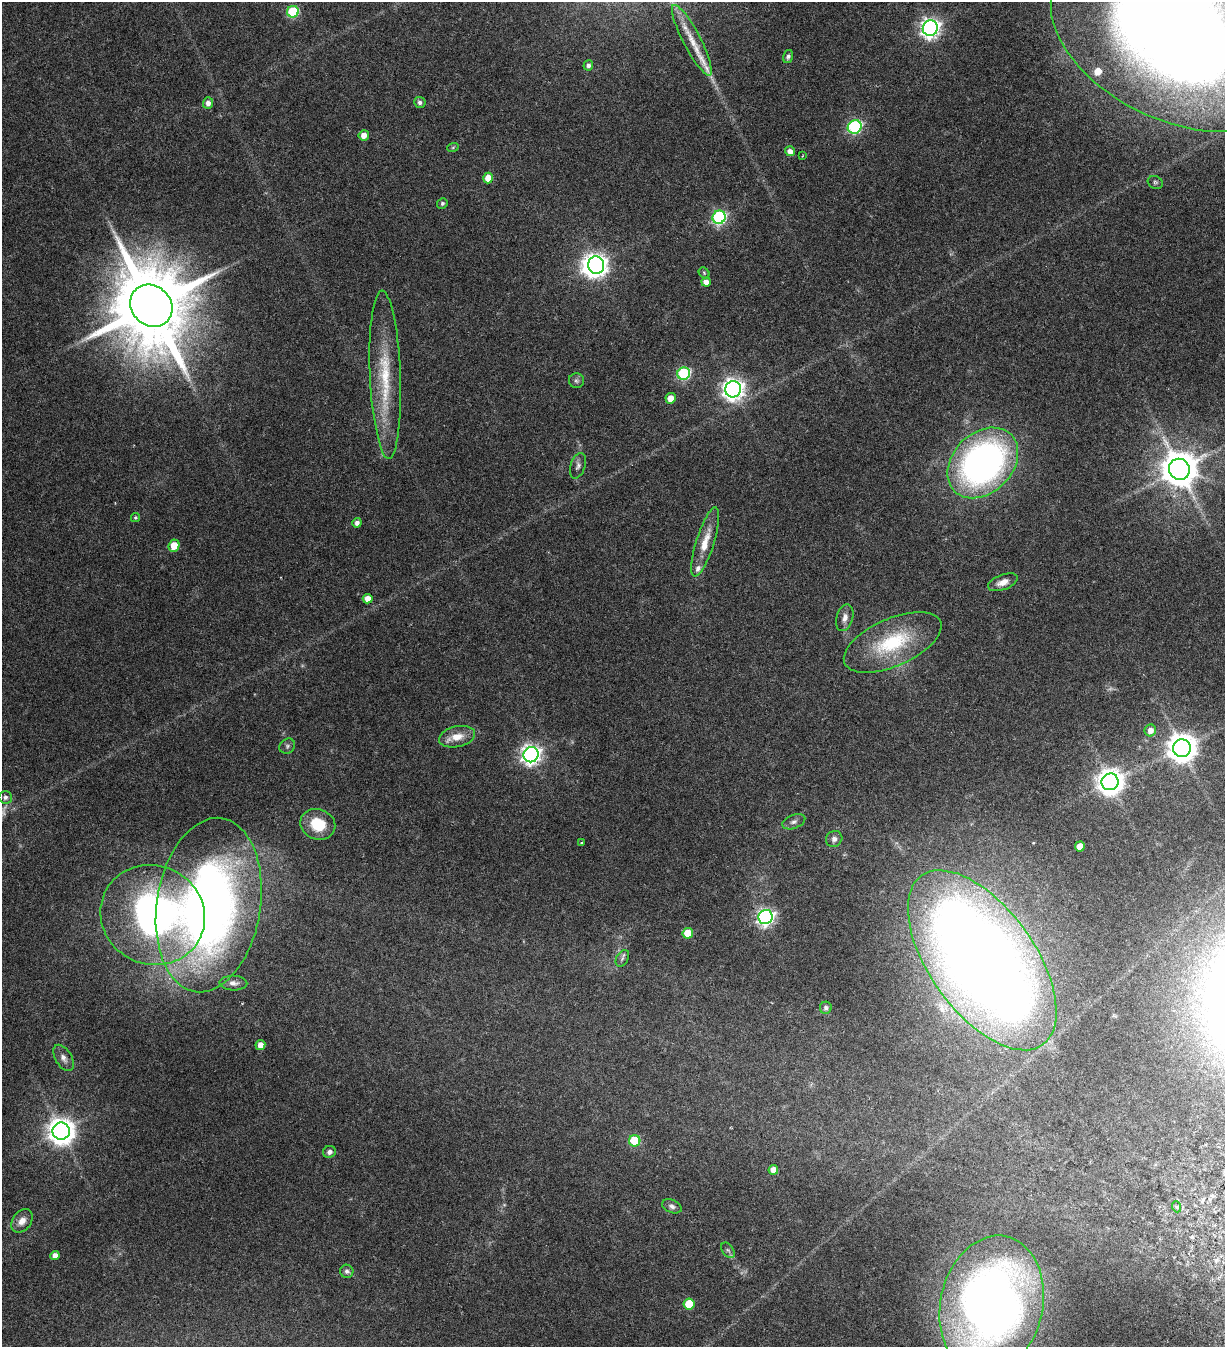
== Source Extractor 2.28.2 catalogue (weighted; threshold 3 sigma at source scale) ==
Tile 6 of 4 x 4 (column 2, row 2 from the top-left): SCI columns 1615-2837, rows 2797-4141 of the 5817 x 5693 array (HDU 1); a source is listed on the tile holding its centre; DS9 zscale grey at full resolution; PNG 1227 x 1349 px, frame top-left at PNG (2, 2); each listed source drawn as its Kron ellipse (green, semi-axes under 4 px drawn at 4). Nothing masked; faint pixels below the display range render black.
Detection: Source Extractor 2.28.2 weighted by HDU 2 'WHT'; one run over the whole footprint, this tile lists its part. Background 0.0537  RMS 0.004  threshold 0.0162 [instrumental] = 3 sigma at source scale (4.09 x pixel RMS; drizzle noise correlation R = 1.36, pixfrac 0.8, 0.0396/0.0396 arcsec/px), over >= 5 px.
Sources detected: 77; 1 too faint to see at this stretch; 2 inside a brighter object's white glare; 1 long thin detection or spike segment (spike, bleed or trail) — neither listed nor drawn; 2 inside a brighter listed object's ellipse — not listed separately; the other 71 listed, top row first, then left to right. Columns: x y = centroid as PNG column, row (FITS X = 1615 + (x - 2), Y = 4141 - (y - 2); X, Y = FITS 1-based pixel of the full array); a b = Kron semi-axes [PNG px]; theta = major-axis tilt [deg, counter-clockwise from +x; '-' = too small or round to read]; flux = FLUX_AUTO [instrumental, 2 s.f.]
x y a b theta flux
293 12 6 5 - 26
930 28 8 7 - 170
1180 38 136 84 -24 540
692 40 40 8 -62 7.5
788 56 7 5 74 0.79
588 65 5 5 - 1.1
420 102 6 5 - 1.1
208 103 5 5 - 1.6
855 127 7 6 - 48
364 135 5 5 - 2.7
453 147 6 3 19 0.43
790 151 5 5 - 2
802 156 4 2 - 0.21
488 178 5 5 - 4.4
1155 182 8 6 -24 0.77
442 203 5 5 - 0.8
719 217 7 6 - 65
596 265 9 8 - 230
704 273 6 5 - 0.46
706 282 5 4 - 2.3
151 306 22 19 -44 4900
684 374 6 6 - 42
385 375 84 15 -88 21
576 381 7 7 - 0.92
733 389 8 8 - 230
671 398 5 5 - 3.7
983 463 40 30 45 150
578 466 13 7 72 1.4
1179 469 11 10 - 950
135 518 4 4 - 0.49
357 523 5 4 - 1.4
705 542 36 9 73 6.8
174 546 6 5 - 6
1003 582 15 7 20 2.7
368 599 5 4 - 2.9
845 618 13 8 74 2.2
893 642 52 23 24 25
1150 730 6 5 - 2.4
457 737 18 10 13 5.1
287 746 8 7 - 0.92
1182 748 9 9 - 520
531 755 8 7 - 170
1110 782 8 8 - 380
5 797 6 6 - 1.1
794 822 12 6 21 1.3
318 824 18 15 -20 9.5
834 839 8 7 - 1.6
582 843 4 2 - 0.25
1080 846 5 5 - 4.2
209 905 88 52 81 250
153 915 53 49 -25 110
765 917 7 7 - 120
688 933 5 5 - 9.2
622 958 9 5 60 0.92
982 960 104 52 -54 620
233 983 14 7 -2 1.8
826 1008 6 6 - 0.88
260 1045 5 5 - 2.4
63 1058 14 8 -59 2
61 1131 8 8 - 400
635 1141 6 5 - 17
329 1152 7 6 - 1.2
773 1170 5 4 - 3.1
672 1206 10 6 -23 1.2
1177 1207 5 3 - 0.41
22 1221 13 9 54 2.8
728 1250 9 5 -53 0.76
55 1255 4 4 - 1.9
347 1271 7 6 - 1
689 1304 5 5 - 11
992 1305 70 51 78 260
Isophote crosses this tile's border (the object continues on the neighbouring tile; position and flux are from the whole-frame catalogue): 2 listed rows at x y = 1180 38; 992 1305